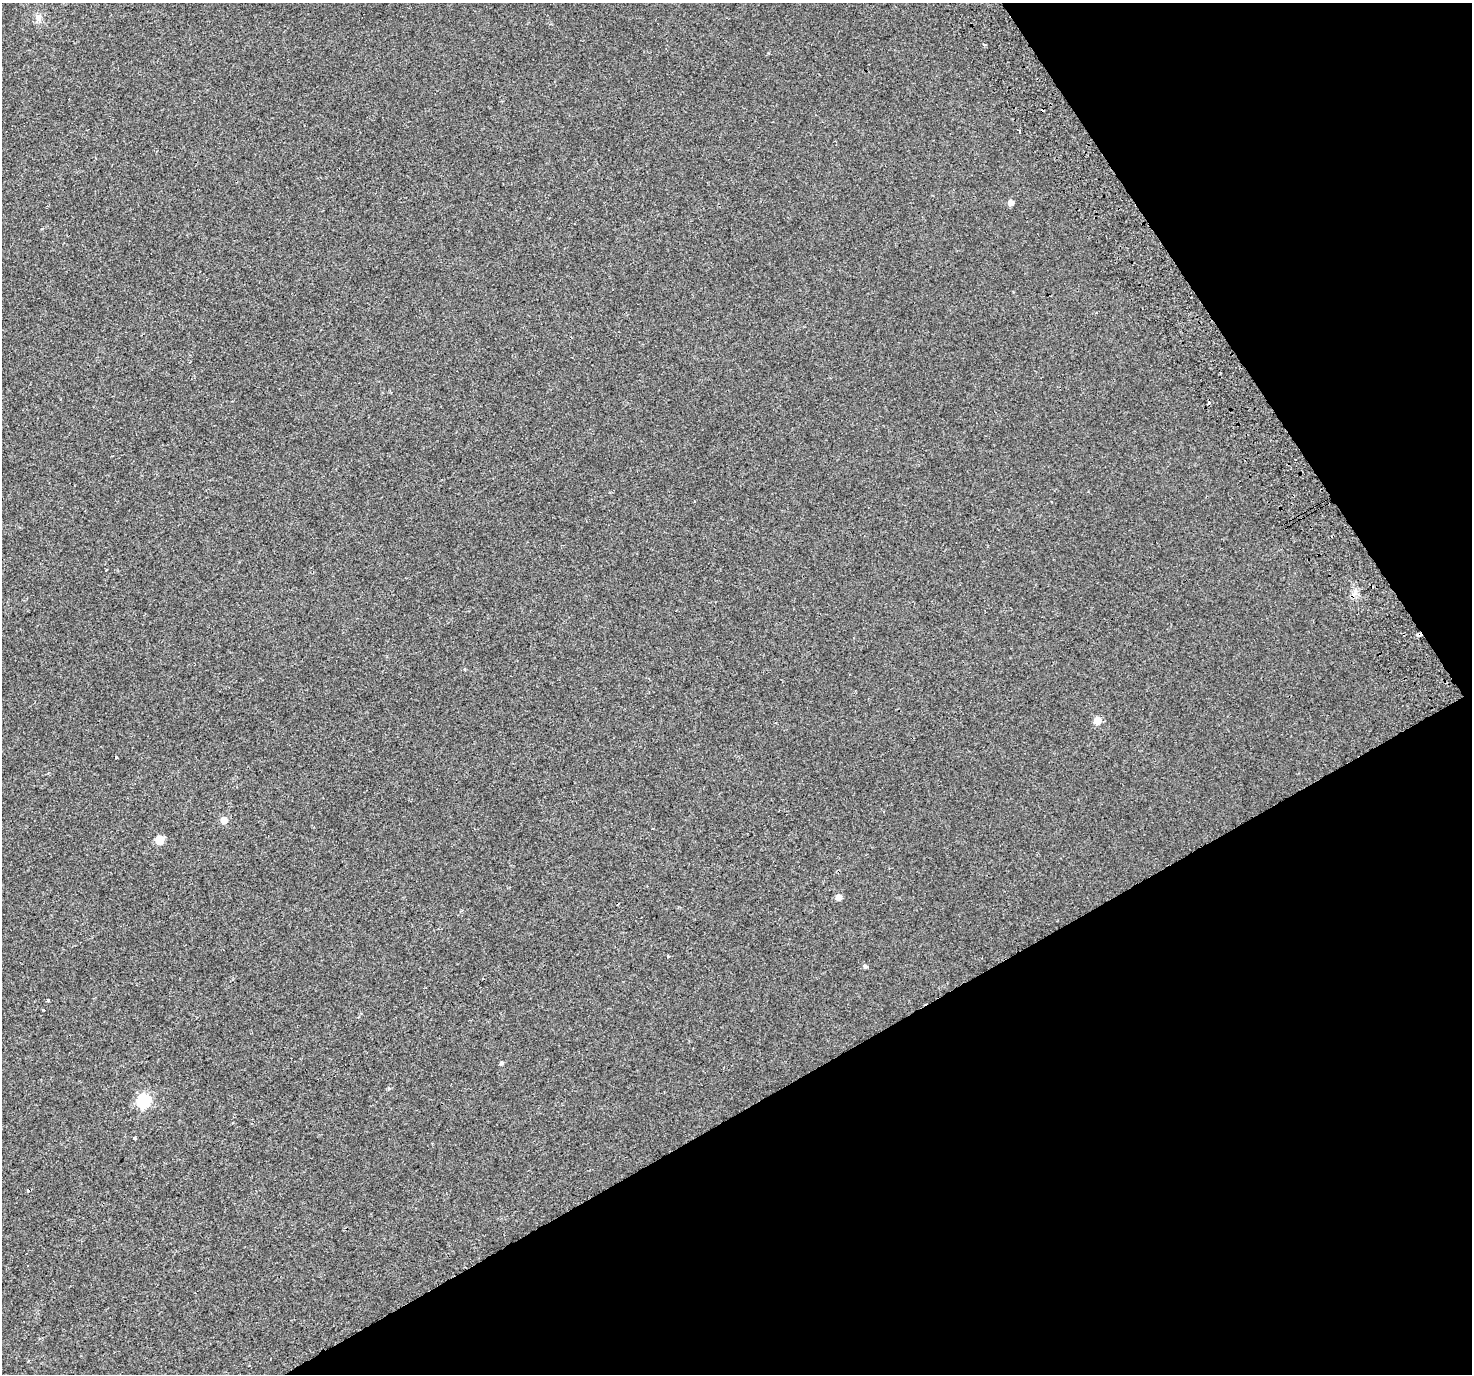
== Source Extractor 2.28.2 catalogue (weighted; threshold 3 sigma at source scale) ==
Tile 12 of 4 x 4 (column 4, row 3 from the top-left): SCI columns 4464-5933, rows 1584-2955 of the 5983 x 5851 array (HDU 1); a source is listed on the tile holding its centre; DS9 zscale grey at full resolution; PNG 1474 x 1376 px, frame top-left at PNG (2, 3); no overlay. Shown black and unused: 28% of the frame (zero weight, under 2 of 3 exposures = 3% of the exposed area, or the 3 px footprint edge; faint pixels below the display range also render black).
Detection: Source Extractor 2.28.2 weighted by HDU 2 'WHT'; one run over the whole footprint, this tile lists its part. Background 0.00334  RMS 0.0036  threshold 0.016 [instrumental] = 3 sigma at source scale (4.5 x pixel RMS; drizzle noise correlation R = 1.50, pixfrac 1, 0.0396/0.0396 arcsec/px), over >= 5 px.
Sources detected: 21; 5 cosmic-ray / hot-pixel residue — not listed; the other 16 listed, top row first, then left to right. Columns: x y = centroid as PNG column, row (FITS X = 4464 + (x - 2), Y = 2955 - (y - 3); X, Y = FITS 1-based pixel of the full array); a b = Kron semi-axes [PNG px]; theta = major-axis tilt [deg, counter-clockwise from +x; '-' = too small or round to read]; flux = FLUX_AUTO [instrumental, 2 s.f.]
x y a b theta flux
38 18 10 8 -85 1.7
1019 131 4 2 - 0.39
1010 203 5 5 - 2
106 570 2 2 - 0.3
1419 634 6 3 29 3.2
1098 720 5 5 - 7.1
224 820 5 5 - 4.6
159 840 6 5 - 11
839 897 5 4 - 3.5
669 956 4 3 - 0.62
865 966 5 5 - 0.7
48 1000 3 3 - 1.1
43 1010 3 2 - 0.52
501 1063 5 4 - 0.65
144 1100 6 6 - 44
135 1138 3 3 - 0.84
Overlapping masked pixels (flux is a lower limit): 1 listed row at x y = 1419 634